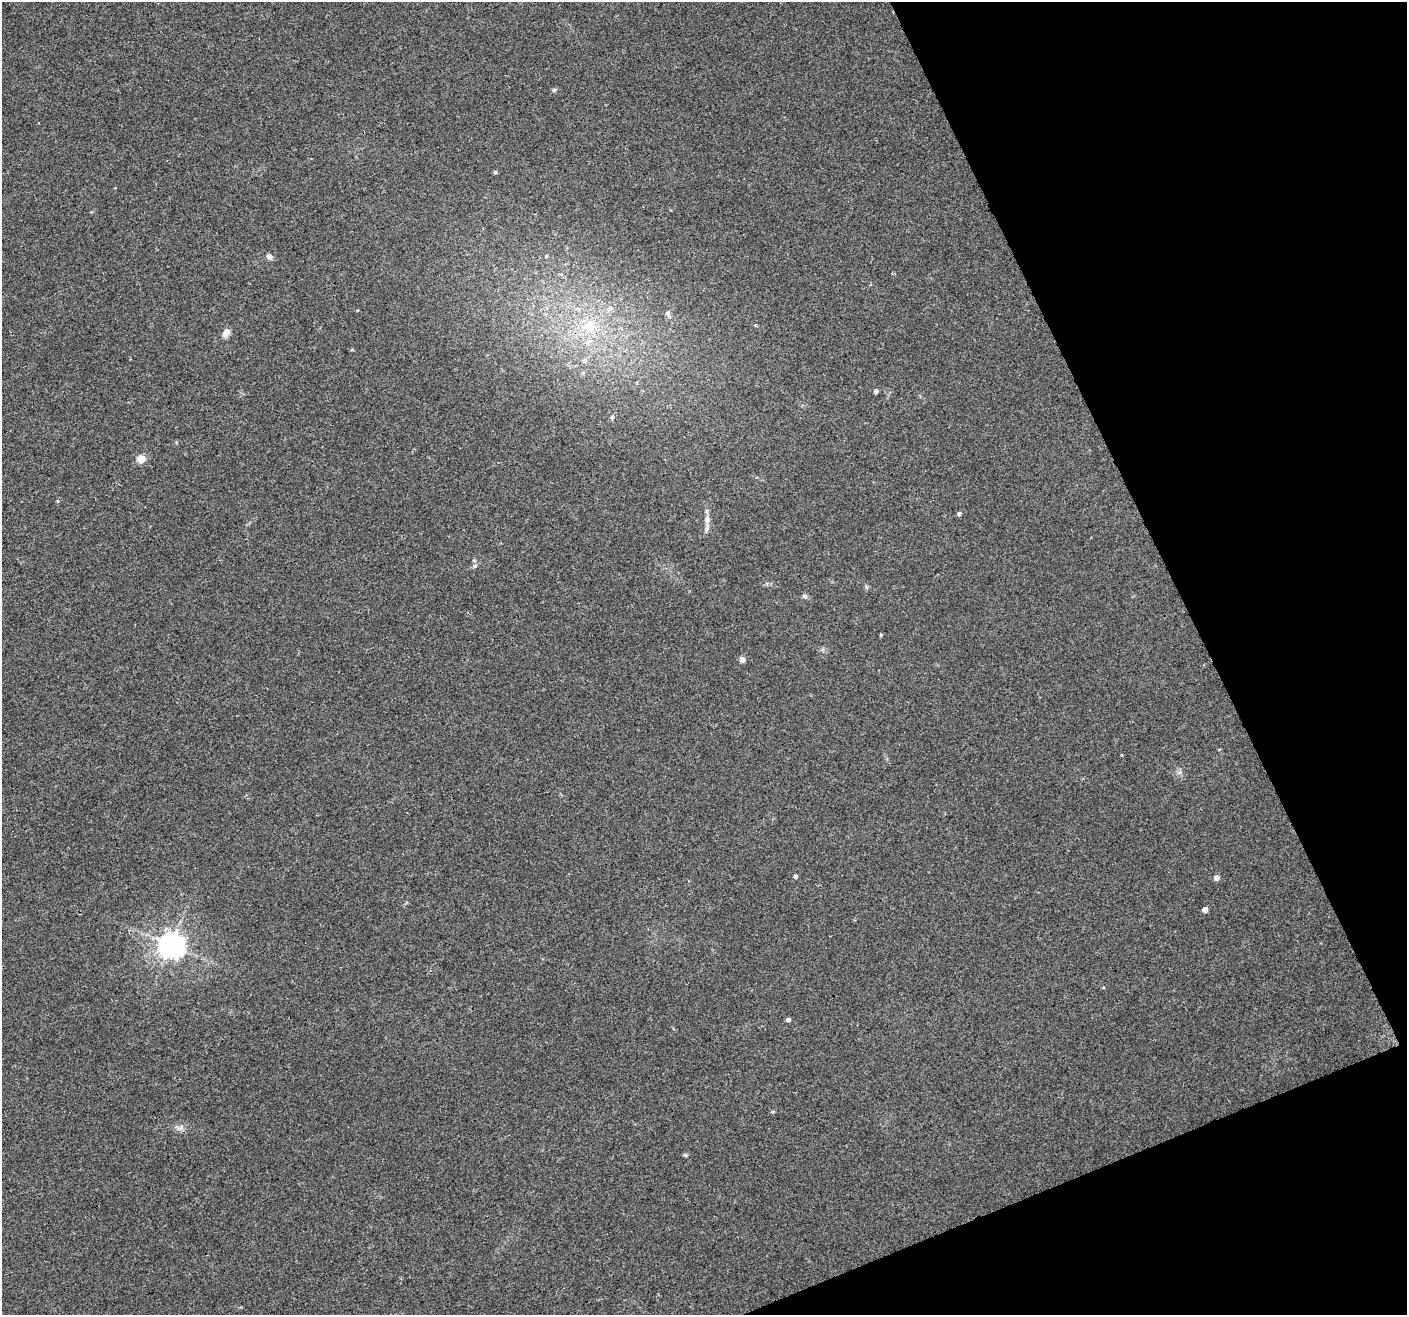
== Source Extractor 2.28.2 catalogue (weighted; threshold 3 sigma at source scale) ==
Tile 12 of 4 x 4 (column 4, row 3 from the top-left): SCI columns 4216-5620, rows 1400-2712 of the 5624 x 5482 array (HDU 1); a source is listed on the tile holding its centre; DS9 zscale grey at full resolution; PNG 1409 x 1317 px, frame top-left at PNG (2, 2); no overlay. Shown black and unused: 20% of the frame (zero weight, under 3 of 4 exposures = <1% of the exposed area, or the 3 px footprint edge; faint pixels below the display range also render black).
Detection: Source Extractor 2.28.2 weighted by HDU 2 'WHT'; one run over the whole footprint, this tile lists its part. Background 0.0295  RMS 0.0046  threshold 0.0208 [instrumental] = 3 sigma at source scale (4.5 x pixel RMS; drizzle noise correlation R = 1.50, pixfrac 1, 0.0396/0.0396 arcsec/px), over >= 5 px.
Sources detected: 28; all 28 listed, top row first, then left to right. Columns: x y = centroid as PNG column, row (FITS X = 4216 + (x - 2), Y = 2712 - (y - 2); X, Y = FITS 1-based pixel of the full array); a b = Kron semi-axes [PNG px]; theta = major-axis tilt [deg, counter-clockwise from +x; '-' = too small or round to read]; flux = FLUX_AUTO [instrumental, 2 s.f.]
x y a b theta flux
554 90 5 5 - 0.81
495 172 5 5 - 0.68
269 256 7 6 - 1.8
546 256 5 3 - 0.42
610 309 8 7 - 2
668 314 10 6 -71 1.4
589 326 12 11 - 9.4
226 333 10 7 54 3.1
584 361 6 6 - 1.1
876 391 4 4 - 1.4
612 417 5 4 - 0.73
141 459 6 6 - 6.2
959 514 5 5 - 0.92
707 519 11 8 88 2.6
474 560 5 5 - 0.61
866 587 7 4 -45 0.69
804 596 7 5 -1 1
881 635 5 4 - 0.47
742 659 5 5 - 2.4
1121 755 4 3 - 0.35
795 876 4 4 - 1
1216 878 5 5 - 2.3
1205 910 5 5 - 2.2
171 945 8 8 - 510
788 1020 4 4 - 1.6
773 1112 5 4 - 0.53
180 1128 12 7 22 2
685 1155 6 4 -22 0.7